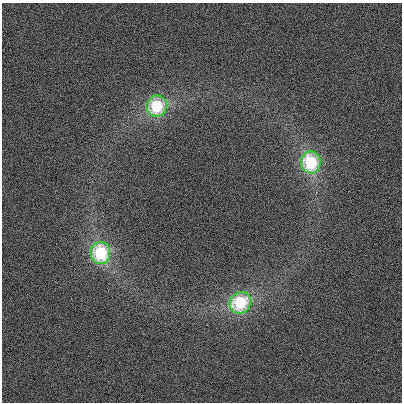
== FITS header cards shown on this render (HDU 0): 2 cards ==
NAXIS1  =                  400
NAXIS2  =                  400

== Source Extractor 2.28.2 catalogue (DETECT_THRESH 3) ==
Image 400 x 400 px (HDU 0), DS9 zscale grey, 1 PNG px = 1 image px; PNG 404 x 404 px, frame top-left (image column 1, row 400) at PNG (2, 3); each listed source drawn as its Kron ellipse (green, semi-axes under 4 px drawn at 4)
Background 1.84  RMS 62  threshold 185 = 3 sigma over >= 5 px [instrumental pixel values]
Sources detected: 4; all 4 listed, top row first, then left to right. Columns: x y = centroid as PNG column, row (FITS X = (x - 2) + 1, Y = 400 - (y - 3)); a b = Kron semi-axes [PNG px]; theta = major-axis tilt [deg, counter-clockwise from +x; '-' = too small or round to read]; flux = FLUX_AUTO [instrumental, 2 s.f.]
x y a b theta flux
156 106 11 10 - 320000
311 162 11 10 - 390000
100 253 11 10 - 420000
240 303 11 10 - 360000